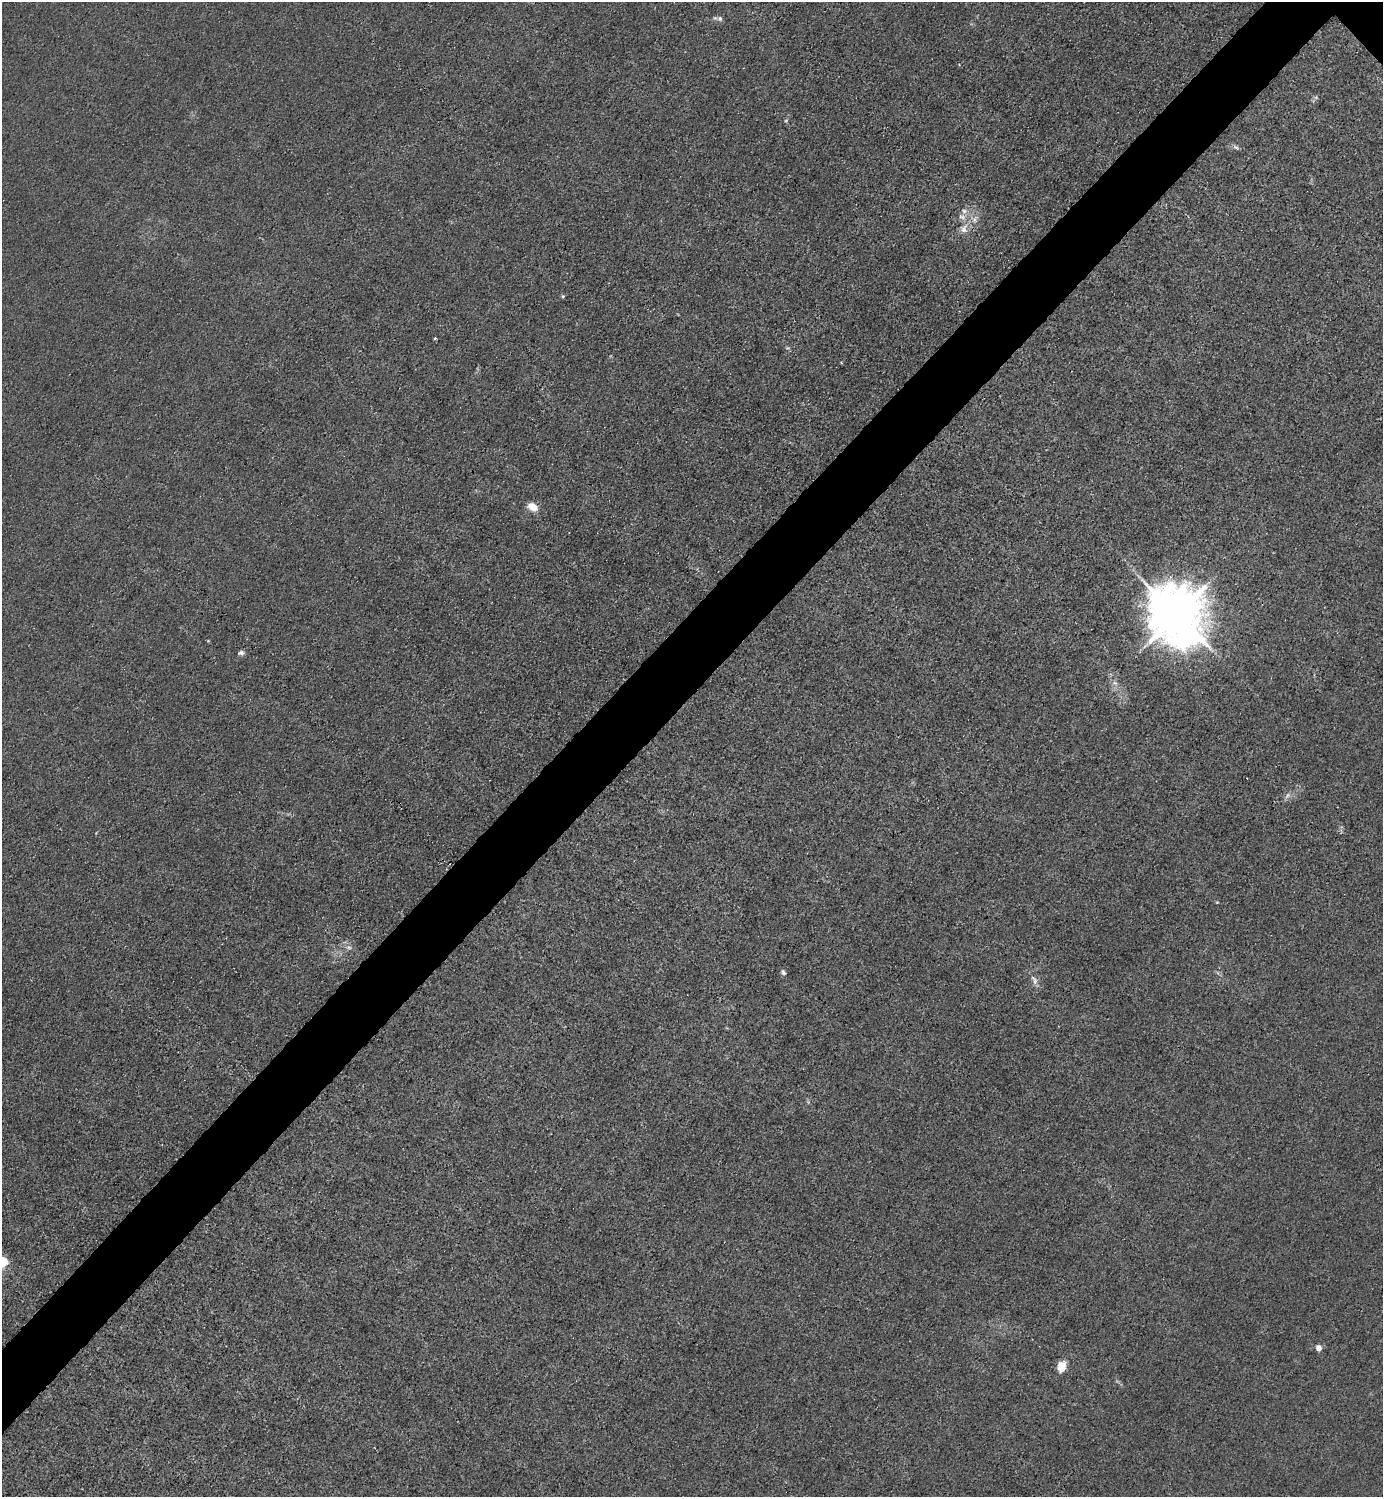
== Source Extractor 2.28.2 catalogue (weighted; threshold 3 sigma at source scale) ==
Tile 7 of 4 x 4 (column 3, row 2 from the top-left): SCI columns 3065-4445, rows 2993-4487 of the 5985 x 5985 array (HDU 1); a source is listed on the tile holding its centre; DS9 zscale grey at full resolution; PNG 1385 x 1499 px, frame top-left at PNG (2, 2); no overlay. Shown black and unused: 5% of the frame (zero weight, under 3 of 4 exposures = <1% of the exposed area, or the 3 px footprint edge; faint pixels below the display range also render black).
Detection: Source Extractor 2.28.2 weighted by HDU 2 'WHT'; one run over the whole footprint, this tile lists its part. Background 0.0213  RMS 0.0062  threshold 0.0279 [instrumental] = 3 sigma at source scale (4.5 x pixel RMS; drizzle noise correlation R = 1.50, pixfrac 1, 0.05/0.05 arcsec/px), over >= 5 px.
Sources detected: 19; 1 inside a brighter listed object's ellipse — not listed separately; the other 18 listed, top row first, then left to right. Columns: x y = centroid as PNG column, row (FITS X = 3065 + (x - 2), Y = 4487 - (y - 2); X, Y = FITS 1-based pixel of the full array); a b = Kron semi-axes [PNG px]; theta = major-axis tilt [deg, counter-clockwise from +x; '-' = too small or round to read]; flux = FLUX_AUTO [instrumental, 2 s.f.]
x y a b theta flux
720 18 6 6 - 1.7
1236 147 10 4 -24 1.6
964 211 7 6 - 2.5
962 217 10 6 -29 2.9
974 219 10 7 67 3.6
964 229 14 8 63 5.2
563 296 5 4 - 0.84
435 338 3 3 - 2.6
532 507 11 7 -29 8.1
1177 615 18 15 -58 3900
241 653 8 6 3 1.9
1115 683 9 5 -24 2
1287 795 9 6 53 2.3
349 947 8 5 -19 1.7
783 972 7 5 -56 1.6
1034 980 16 7 -63 3.7
1319 1348 6 5 - 4.6
1061 1366 14 10 73 7